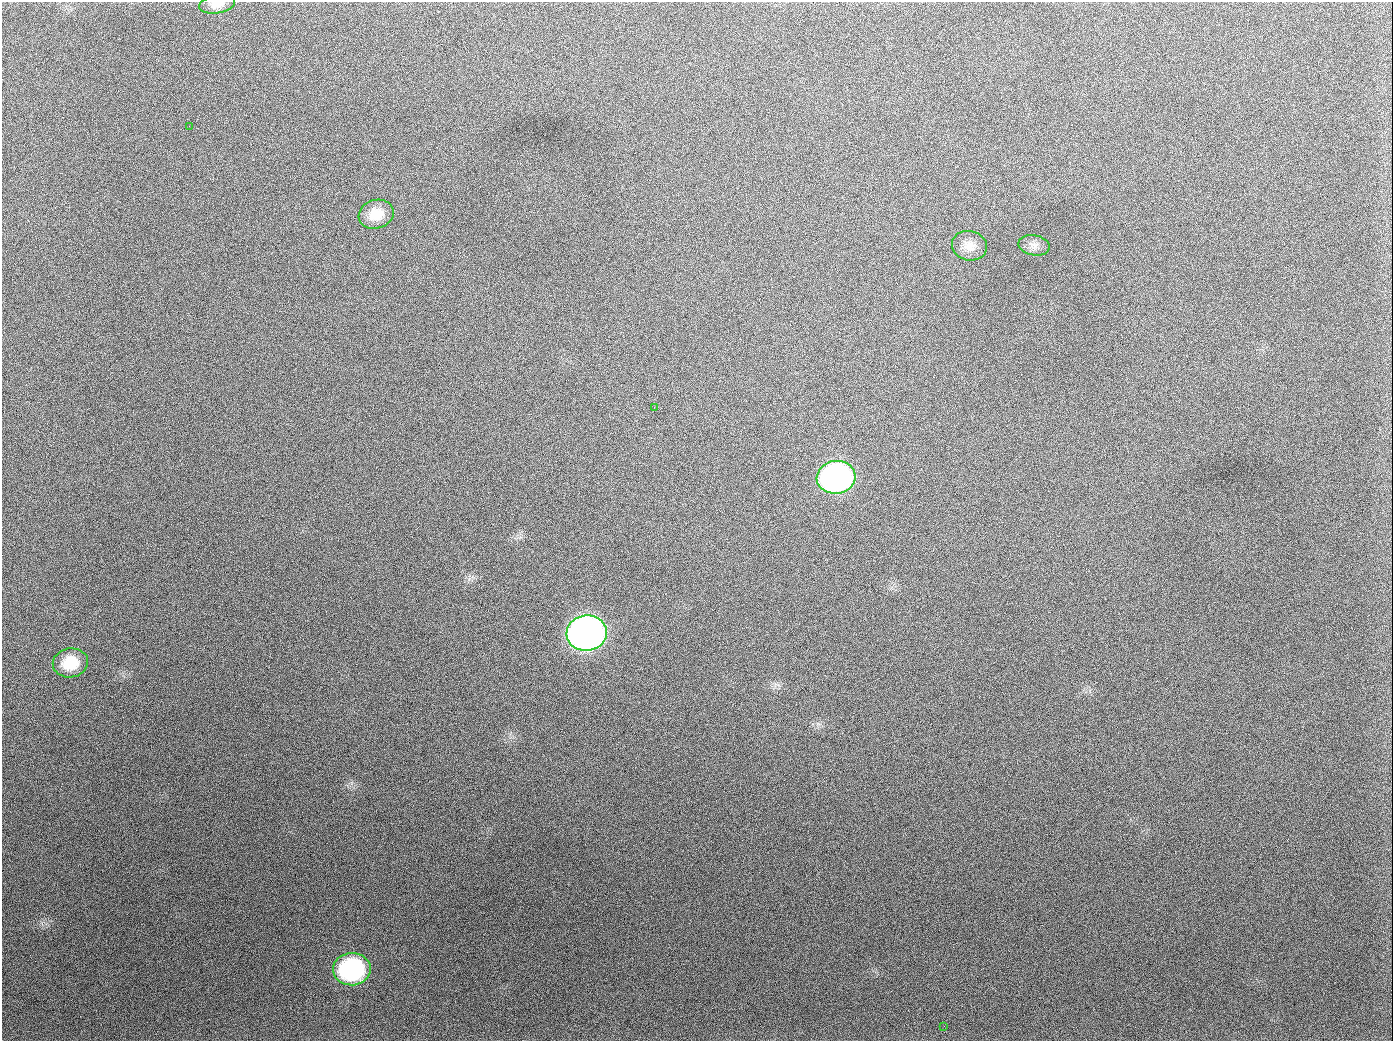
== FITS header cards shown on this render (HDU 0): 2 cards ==
NAXIS1  =                 1391
NAXIS2  =                 1039

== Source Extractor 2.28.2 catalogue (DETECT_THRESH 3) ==
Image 1391 x 1039 px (HDU 0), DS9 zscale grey, 1 PNG px = 1 image px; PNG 1395 x 1043 px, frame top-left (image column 1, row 1039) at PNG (2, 2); each listed source drawn as its Kron ellipse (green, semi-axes under 4 px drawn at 4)
Background 1870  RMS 79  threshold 236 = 3 sigma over >= 5 px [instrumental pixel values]
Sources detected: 11; all 11 listed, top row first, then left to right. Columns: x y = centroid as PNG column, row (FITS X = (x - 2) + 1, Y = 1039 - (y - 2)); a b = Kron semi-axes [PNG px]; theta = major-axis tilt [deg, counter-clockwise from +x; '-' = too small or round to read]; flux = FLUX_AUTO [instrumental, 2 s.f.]
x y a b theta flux
217 4 18 9 9 4.6e+04
189 126 3 2 - 6.5e+03
376 214 18 14 18 1.0e+05
1034 245 16 10 -11 3.4e+04
969 246 18 14 -14 6.6e+04
654 407 2 2 - 3.7e+03
836 477 19 16 7 1.8e+06
587 633 20 17 7 4.2e+06
70 663 18 14 10 1.4e+05
352 969 19 16 3 8.2e+05
944 1026 2 2 - 5.2e+03
At the frame edge (FLAGS 8, measured only in part): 1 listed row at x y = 217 4